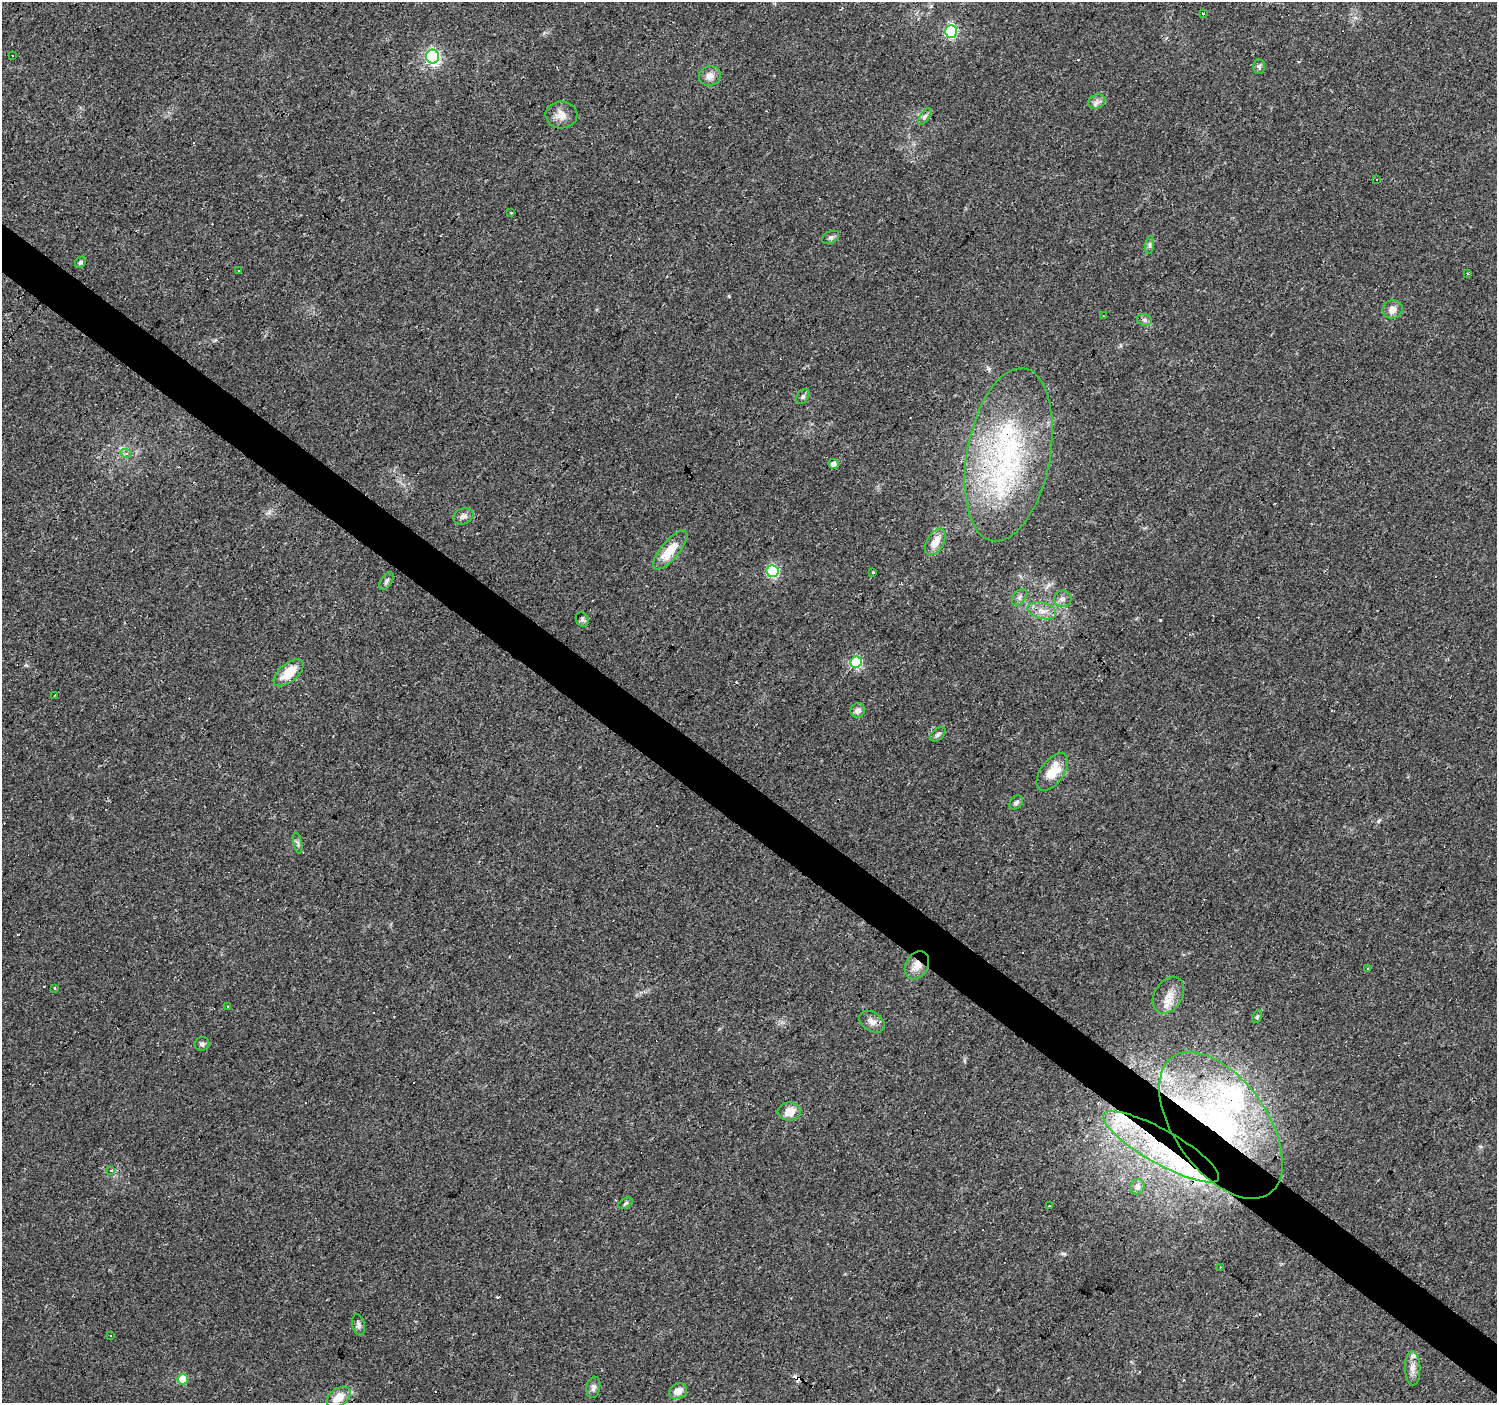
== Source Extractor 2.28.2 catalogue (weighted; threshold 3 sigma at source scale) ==
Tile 6 of 4 x 4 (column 2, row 2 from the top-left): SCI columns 1497-2991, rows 2975-4375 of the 5985 x 6014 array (HDU 1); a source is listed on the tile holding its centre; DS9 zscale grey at full resolution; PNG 1499 x 1405 px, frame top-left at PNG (2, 2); each listed source drawn as its Kron ellipse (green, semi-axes under 4 px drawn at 4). Shown black and unused: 4% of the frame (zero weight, under 3 of 4 exposures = <1% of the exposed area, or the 3 px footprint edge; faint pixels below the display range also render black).
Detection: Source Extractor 2.28.2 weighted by HDU 2 'WHT'; one run over the whole footprint, this tile lists its part. Background 0.0442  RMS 0.0037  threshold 0.0168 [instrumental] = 3 sigma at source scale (4.5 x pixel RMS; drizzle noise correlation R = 1.50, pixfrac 1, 0.0396/0.0396 arcsec/px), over >= 5 px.
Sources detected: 93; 21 cosmic-ray / hot-pixel residue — neither listed nor drawn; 8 inside a brighter listed object's ellipse — not listed separately; the other 64 listed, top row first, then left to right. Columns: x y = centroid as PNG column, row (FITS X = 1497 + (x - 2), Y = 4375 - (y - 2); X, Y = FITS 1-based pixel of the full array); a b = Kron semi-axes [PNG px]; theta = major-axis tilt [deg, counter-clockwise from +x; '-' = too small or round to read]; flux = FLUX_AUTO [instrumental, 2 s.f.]
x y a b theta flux
1203 13 3 3 - 2.7
951 31 6 6 - 40
12 56 3 2 - 0.52
433 57 7 6 - 62
1259 66 7 6 - 0.85
710 76 11 10 - 2.8
1097 102 9 6 23 1.5
561 115 16 13 -1 3.7
925 116 10 4 55 0.97
1377 180 3 3 - 1.4
510 213 3 3 - 2.6
831 237 9 6 27 0.99
1150 245 9 4 82 0.84
80 262 6 5 - 0.71
239 271 3 3 - 1.3
1468 273 3 3 - 0.62
1392 310 10 9 - 2.9
1103 316 3 3 - 0.27
1144 320 7 6 - 1
803 396 8 6 50 0.93
126 453 6 4 -16 0.61
1009 455 88 41 79 70
833 464 5 5 - 1.8
463 516 10 8 20 1.6
935 542 14 8 61 5.1
670 550 24 9 50 8.8
772 571 6 6 - 44
873 573 3 3 - 0.52
386 581 10 5 54 0.94
1019 597 9 6 50 1.2
1063 599 8 8 - 1.6
1042 611 15 8 -14 3.3
582 619 7 6 - 0.81
856 662 6 5 - 36
289 673 18 9 40 7.9
55 695 3 2 - 0.33
858 710 7 7 - 1.7
938 734 9 5 39 0.97
1052 772 21 11 53 8.9
1016 803 8 5 49 1.2
298 843 10 3 -79 0.74
917 965 15 11 62 4.3
1368 968 3 3 - 1.5
54 988 3 2 - 0.6
1168 995 20 14 57 4.7
228 1006 3 2 - 0.57
1257 1017 7 4 63 0.59
872 1022 14 9 -32 2.4
202 1044 7 6 - 1.1
789 1111 11 9 0 5
1221 1125 84 46 -54 100
1161 1147 66 17 -30 42
111 1170 3 3 - 4.5
1137 1187 8 7 - 1.9
626 1203 7 5 32 0.73
1049 1205 3 3 - 0.67
1220 1267 3 3 - 0.33
358 1325 11 6 -76 1.2
111 1335 3 3 - 1.5
1413 1368 17 7 -89 2.7
183 1379 5 5 - 10
593 1387 11 7 79 1.5
678 1391 9 7 24 3.3
339 1397 13 8 34 5
Overlapping masked pixels (flux is a lower limit): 4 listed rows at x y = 1009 455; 917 965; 1221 1125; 1161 1147